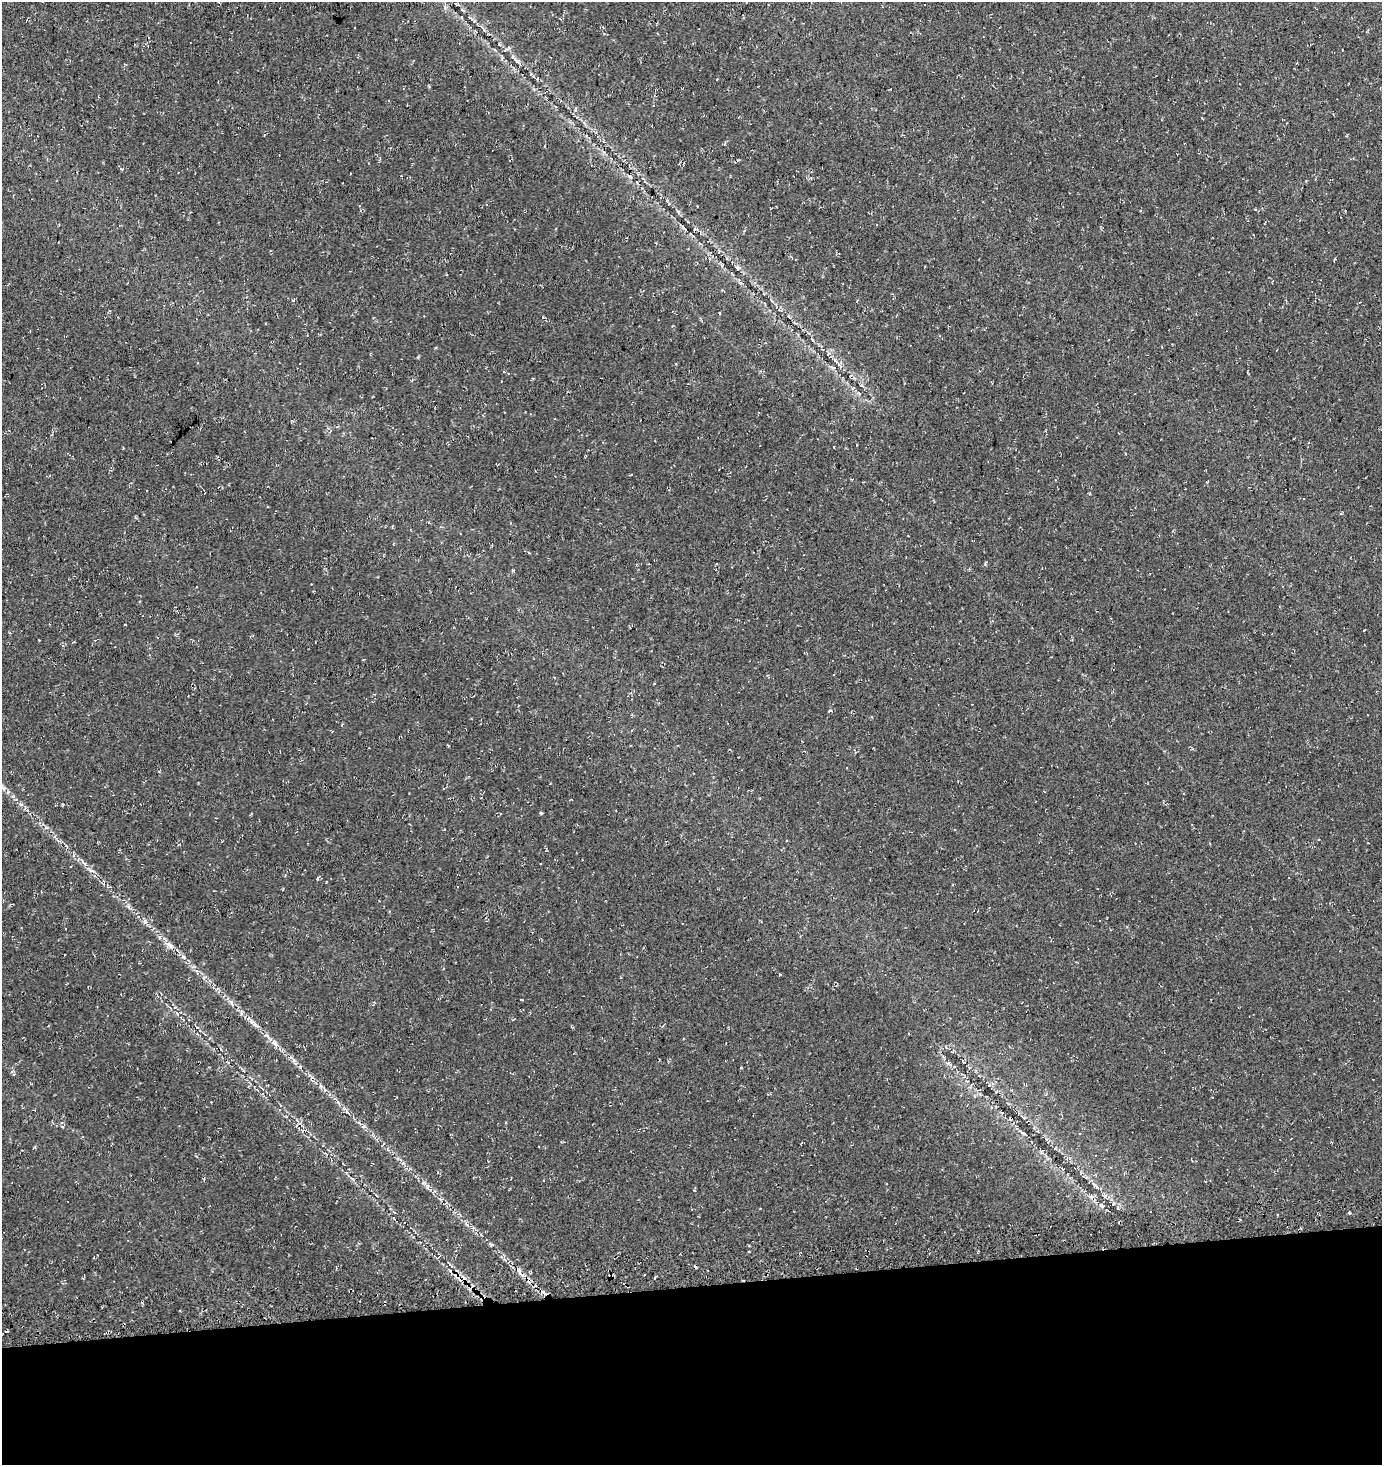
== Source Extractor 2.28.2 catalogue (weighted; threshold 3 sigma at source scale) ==
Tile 8 of 3 x 3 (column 2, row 3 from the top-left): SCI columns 1561-2940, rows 170-1632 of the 4461 x 4729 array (HDU 1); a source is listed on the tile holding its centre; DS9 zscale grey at full resolution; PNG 1384 x 1467 px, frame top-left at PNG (2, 2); no overlay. Shown black and unused: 12% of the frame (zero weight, under 3 of 4 exposures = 13% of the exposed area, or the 3 px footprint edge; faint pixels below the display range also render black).
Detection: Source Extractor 2.28.2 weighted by HDU 2 'WHT'; one run over the whole footprint, this tile lists its part. Background 0.0444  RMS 0.0046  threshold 0.0206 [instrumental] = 3 sigma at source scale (4.5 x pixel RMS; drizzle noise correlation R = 1.50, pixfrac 1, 0.0396/0.0396 arcsec/px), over >= 5 px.
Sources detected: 44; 3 cosmic-ray / hot-pixel residue — not listed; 2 inside a brighter listed object's ellipse — not listed separately; the other 39 listed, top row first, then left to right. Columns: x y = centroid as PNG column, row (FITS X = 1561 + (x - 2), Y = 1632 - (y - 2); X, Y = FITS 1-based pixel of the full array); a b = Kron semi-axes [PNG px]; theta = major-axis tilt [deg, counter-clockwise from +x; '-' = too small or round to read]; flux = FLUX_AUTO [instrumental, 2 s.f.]
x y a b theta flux
456 4 8 3 -32 0.6
516 61 16 3 -43 1.6
717 79 2 2 - 0.36
121 169 6 4 -24 0.66
630 177 7 3 -44 0.59
695 229 7 3 -11 0.56
737 268 7 5 -83 0.83
779 310 7 3 -19 0.69
839 365 10 4 -54 1.4
853 388 5 3 - 0.48
830 710 5 3 - 0.82
3 788 8 4 -44 1.2
21 804 6 4 -3 0.86
541 813 4 4 - 0.57
46 828 6 3 17 0.63
73 855 8 4 -80 0.73
90 870 17 4 -31 2.1
318 879 6 3 81 0.53
145 921 7 6 - 1.3
170 945 16 7 -39 3.3
183 957 10 6 -45 1.7
779 974 4 2 - 0.37
231 1002 10 4 -45 1.6
252 1022 9 7 -46 1.9
275 1043 13 7 -51 2.8
948 1063 7 4 31 0.74
311 1078 6 3 70 0.75
338 1103 7 4 -45 0.93
347 1111 10 2 -55 0.75
1011 1118 5 5 - 0.82
204 1180 5 3 - 0.46
423 1183 6 4 -1 0.87
1095 1186 15 5 -50 2.2
1101 1205 9 4 -36 1.2
1349 1212 3 3 - 0.93
491 1244 6 4 -19 0.63
439 1257 7 3 42 0.63
520 1272 25 6 -49 5
458 1276 18 9 -35 5.1
Overlapping masked pixels (flux is a lower limit): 4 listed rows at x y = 839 365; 1011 1118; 520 1272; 458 1276
Unlisted compact peaks at least as high as the median listed source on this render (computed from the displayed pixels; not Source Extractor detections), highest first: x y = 300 1067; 293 300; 294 1060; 513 570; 320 1086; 13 796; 678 211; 418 357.